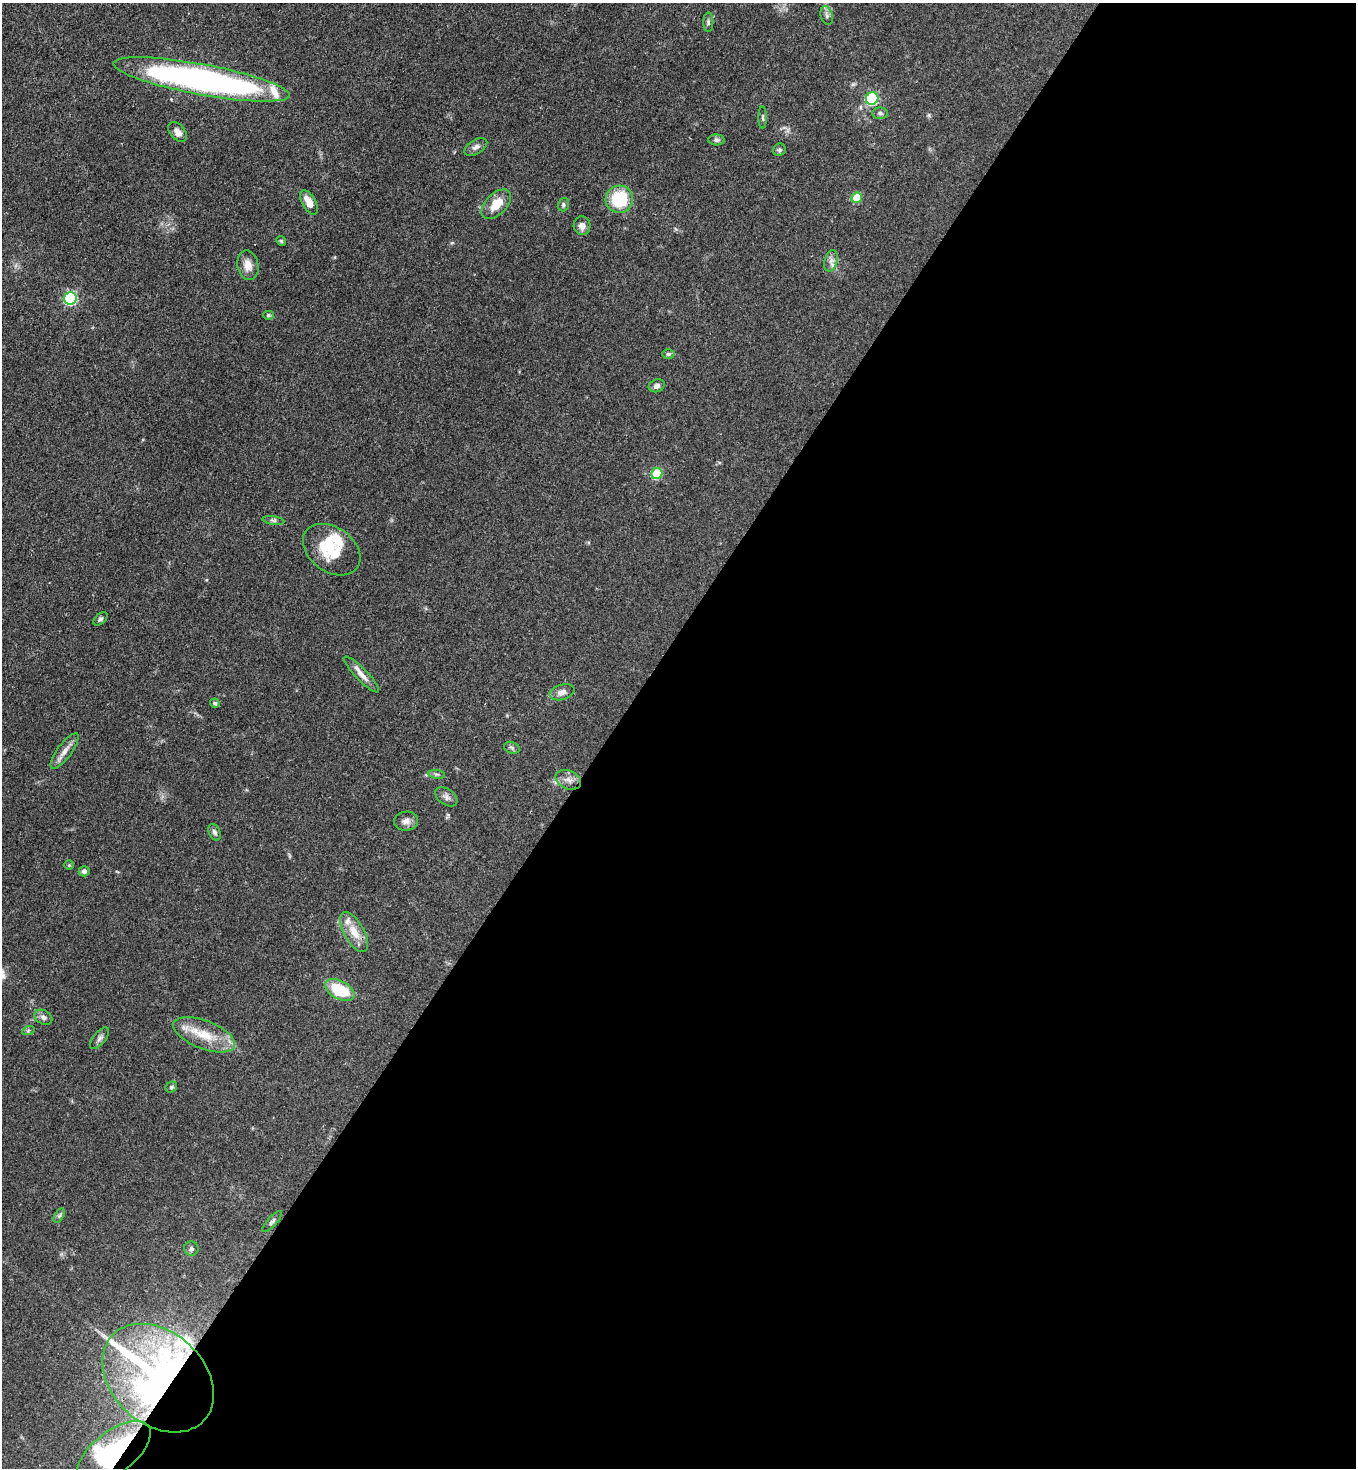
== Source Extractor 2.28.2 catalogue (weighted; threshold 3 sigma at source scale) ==
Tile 12 of 4 x 4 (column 4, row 3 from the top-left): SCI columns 4287-5640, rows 1526-2991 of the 6008 x 5986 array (HDU 1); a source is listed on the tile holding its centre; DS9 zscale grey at full resolution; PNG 1358 x 1470 px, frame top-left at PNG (2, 3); each listed source drawn as its Kron ellipse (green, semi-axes under 4 px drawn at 4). Shown black and unused: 55% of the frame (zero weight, under 3 of 4 exposures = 7% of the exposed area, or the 3 px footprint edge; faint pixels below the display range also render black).
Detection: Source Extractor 2.28.2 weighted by HDU 2 'WHT'; one run over the whole footprint, this tile lists its part. Background 0.0641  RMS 0.0036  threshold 0.0163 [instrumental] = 3 sigma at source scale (4.5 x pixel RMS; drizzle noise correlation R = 1.50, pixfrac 1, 0.05/0.05 arcsec/px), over >= 5 px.
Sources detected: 56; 5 inside a brighter listed object's ellipse — not listed separately; the other 51 listed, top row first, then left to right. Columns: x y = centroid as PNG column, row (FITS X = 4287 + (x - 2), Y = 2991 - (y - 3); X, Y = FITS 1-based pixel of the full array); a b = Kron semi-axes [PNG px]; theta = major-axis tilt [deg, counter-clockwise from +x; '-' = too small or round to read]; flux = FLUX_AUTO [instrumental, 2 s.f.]
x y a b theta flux
827 16 9 6 -77 1.1
708 22 10 5 -90 0.9
201 79 90 15 -10 150
872 98 6 6 - 35
880 113 7 5 0 0.84
763 118 11 4 -90 0.64
178 132 11 7 -49 2.2
716 140 8 5 -3 0.84
476 147 12 7 31 1.4
779 150 6 6 - 0.71
857 198 5 5 - 12
619 199 14 13 - 18
309 202 13 6 -61 4.2
496 204 18 10 45 6.9
563 205 7 5 70 0.79
582 226 9 8 - 2
281 241 5 4 - 0.43
831 261 11 6 75 1.7
248 265 15 10 -79 3.3
70 298 6 6 - 45
268 315 5 4 - 0.53
668 354 6 5 - 0.59
657 386 8 6 21 1.5
657 473 6 5 - 19
273 520 11 4 -9 0.8
332 550 32 22 -35 14
100 619 8 5 45 0.76
361 674 24 6 -46 2.9
562 692 13 7 15 2.3
215 703 5 4 - 0.6
512 748 8 5 -20 0.77
65 751 21 7 54 2.9
437 774 8 4 -8 0.72
568 780 13 9 -24 2.4
446 797 12 7 -35 1.5
406 821 12 9 8 2
215 832 9 5 -66 1.1
69 865 5 5 - 0.42
84 871 5 5 - 1
354 932 22 10 -60 5.7
340 990 16 9 -28 15
43 1017 9 7 -30 1.3
28 1031 6 4 20 0.5
204 1035 33 14 -21 10
100 1038 13 6 51 1.3
171 1087 6 5 - 0.68
59 1216 8 4 58 0.75
272 1221 13 4 47 0.95
191 1249 7 7 - 0.88
158 1378 62 46 -43 210
114 1453 44 21 38 52
Overlapping masked pixels (flux is a lower limit): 3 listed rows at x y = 201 79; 158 1378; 114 1453